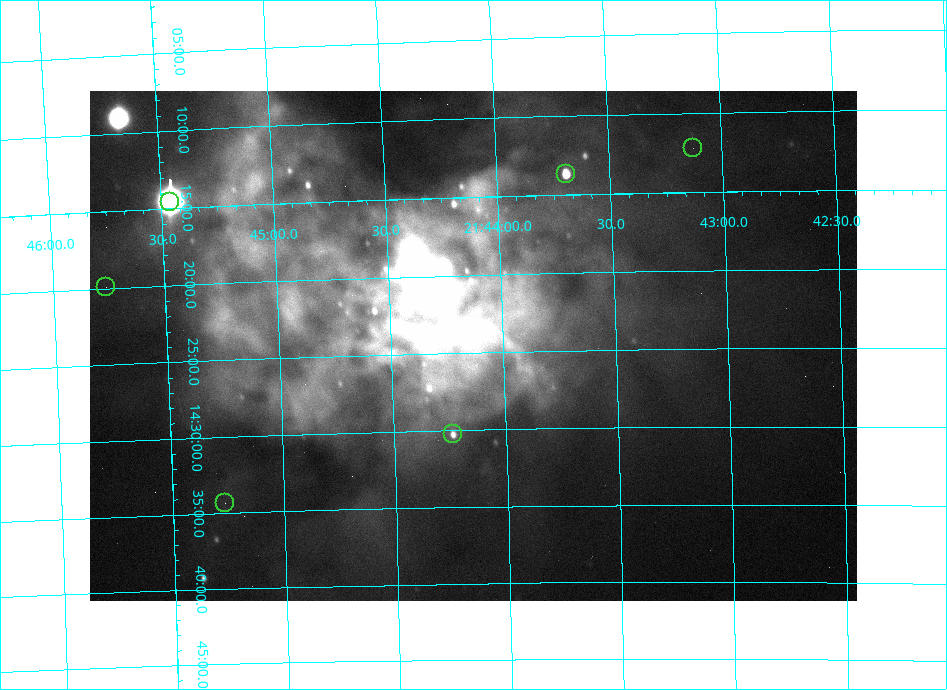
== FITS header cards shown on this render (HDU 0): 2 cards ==
NAXIS1  =                  767 /
NAXIS2  =                  510 /

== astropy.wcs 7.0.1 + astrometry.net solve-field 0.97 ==
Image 767 x 510 px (HDU 0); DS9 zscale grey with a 90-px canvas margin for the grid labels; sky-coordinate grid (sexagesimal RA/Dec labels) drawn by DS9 from the SOLVED WCS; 6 Tycho-2 reference stars matched to detected sources circled (green)
Header WCS: none
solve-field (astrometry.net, Tycho-2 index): SOLVED blind (the file carries no WCS)
Solved WCS: RA---TAN-SIP/DEC--TAN-SIP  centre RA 21:44:08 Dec +14:25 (326.03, +14.41 deg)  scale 3.88 arcsec/px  FOV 49.6' x 32.9'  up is -178 deg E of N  parity flipped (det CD > 0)
(file carries no celestial WCS; the grid is the blind solution)
Tycho-2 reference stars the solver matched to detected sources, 6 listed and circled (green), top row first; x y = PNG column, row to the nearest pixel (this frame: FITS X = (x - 90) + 1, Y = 510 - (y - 91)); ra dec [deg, ICRS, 3 dp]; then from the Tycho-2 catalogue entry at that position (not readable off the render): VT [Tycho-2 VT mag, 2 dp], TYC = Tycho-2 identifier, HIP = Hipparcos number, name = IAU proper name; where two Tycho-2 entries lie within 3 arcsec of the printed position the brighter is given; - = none
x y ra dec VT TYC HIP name
693 148 325.781 +14.204 11.54 1133-450-1 - -
566 174 325.923 +14.228 11.14 1133-1588-1 - -
170 202 326.365 +14.243 11.42 1133-1326-1 - -
106 287 326.441 +14.332 10.75 1133-528-1 - -
453 434 326.059 +14.504 10.84 1133-1952-1 - -
225 503 326.316 +14.572 11.59 1133-1213-1 - -